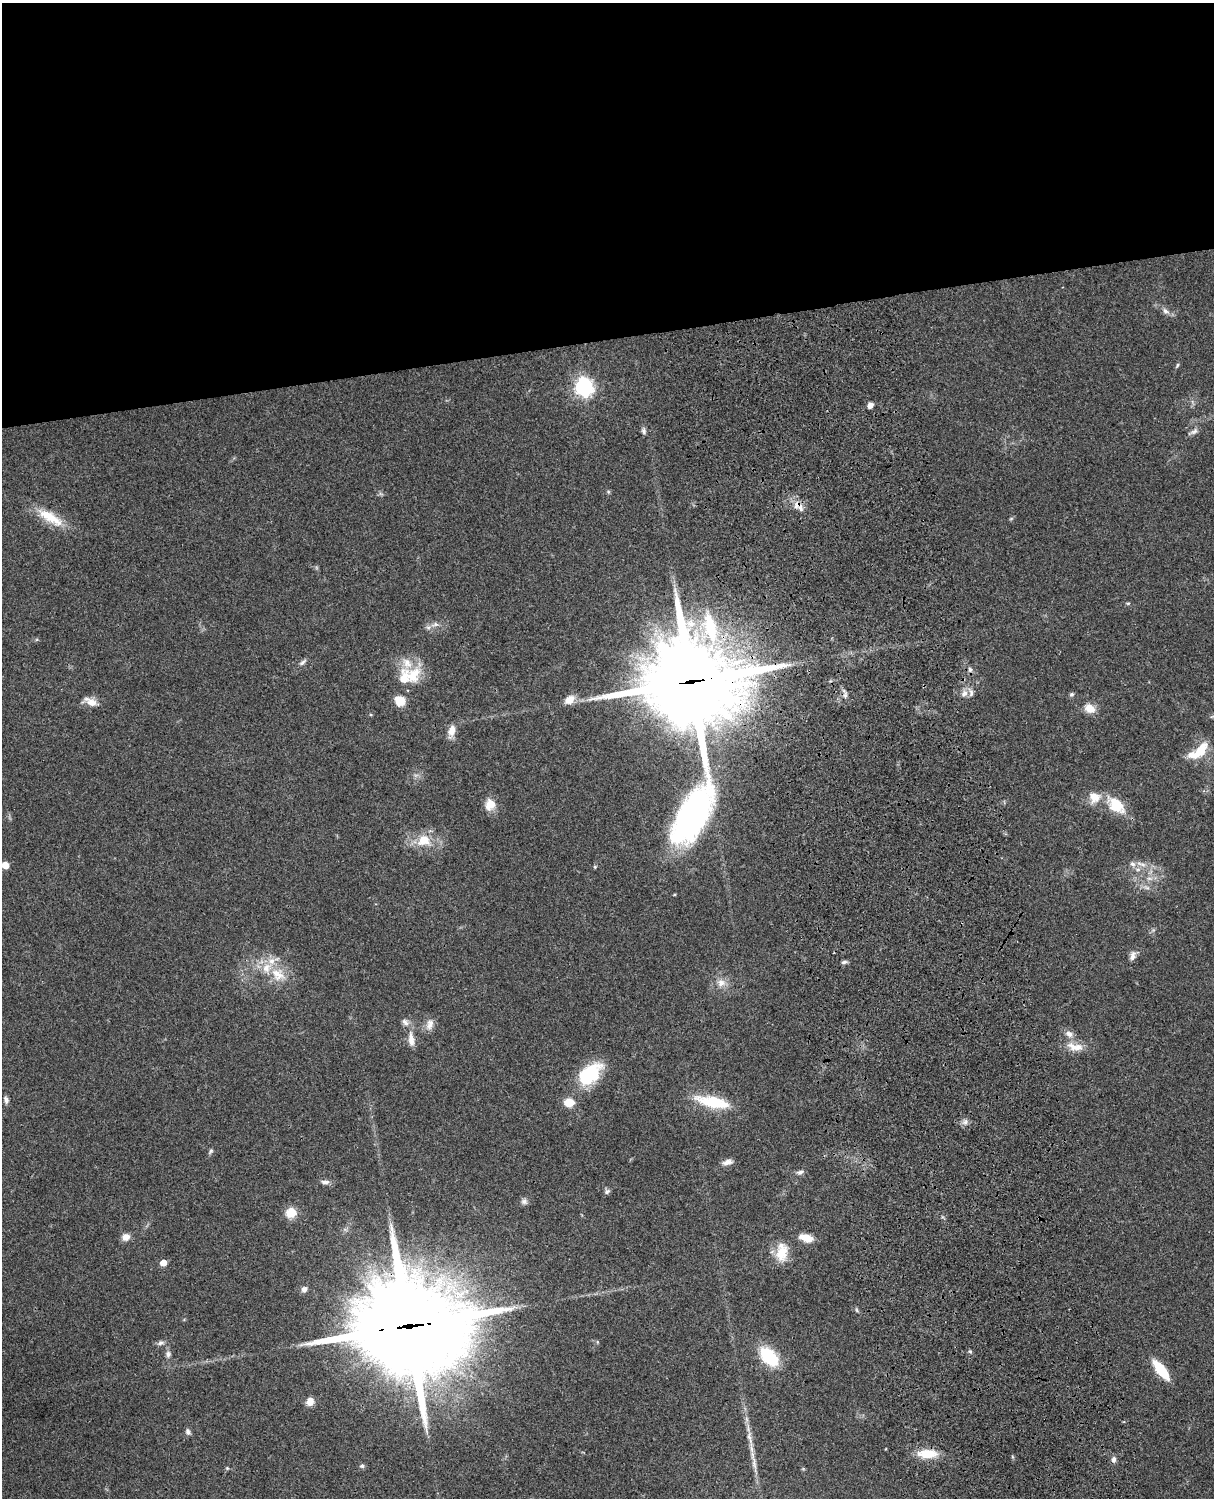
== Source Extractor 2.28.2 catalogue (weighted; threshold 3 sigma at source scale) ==
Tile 2 of 4 x 3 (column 2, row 1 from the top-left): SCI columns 1334-2545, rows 3267-4762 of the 5088 x 4924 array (HDU 1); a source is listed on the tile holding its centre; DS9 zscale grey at full resolution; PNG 1216 x 1500 px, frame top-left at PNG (2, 3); no overlay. Shown black and unused: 23% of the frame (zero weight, under 3 of 4 exposures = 6% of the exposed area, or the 3 px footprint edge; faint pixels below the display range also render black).
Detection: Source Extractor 2.28.2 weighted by HDU 2 'WHT'; one run over the whole footprint, this tile lists its part. Background 0.0847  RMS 0.006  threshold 0.027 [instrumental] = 3 sigma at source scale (4.5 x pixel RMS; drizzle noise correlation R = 1.50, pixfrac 1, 0.05/0.05 arcsec/px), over >= 5 px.
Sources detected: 81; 7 inside a brighter listed object's ellipse — not listed separately; the other 74 listed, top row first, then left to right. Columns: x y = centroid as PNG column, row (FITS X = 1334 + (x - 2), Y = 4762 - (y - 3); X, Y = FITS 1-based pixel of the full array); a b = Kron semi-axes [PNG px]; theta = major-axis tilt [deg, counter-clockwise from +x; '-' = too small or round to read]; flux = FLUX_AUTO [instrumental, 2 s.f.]
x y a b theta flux
1165 311 10 7 -41 2.5
1177 365 6 4 87 0.76
584 387 7 7 - 220
870 405 6 5 - 3
644 431 9 6 -75 1.6
1193 432 16 5 27 2.2
608 492 6 5 - 0.81
797 504 12 9 66 4.8
50 517 41 13 -31 16
1128 603 6 3 18 0.66
435 624 13 6 11 3.1
302 662 12 5 39 1.8
970 669 7 5 -68 1.4
414 674 27 17 59 16
691 682 38 35 10 5400
964 693 9 8 - 3.7
1072 694 7 5 30 1.1
845 695 9 5 82 1.7
570 700 12 9 33 6.6
400 701 13 12 - 7.6
92 702 18 10 -13 5.5
1090 709 15 10 -31 6.4
451 731 16 8 77 5.3
1201 750 19 10 55 14
1095 797 16 16 - 8.4
490 804 13 11 65 8.2
1116 805 21 13 -46 18
693 815 74 29 64 160
424 840 19 16 6 13
1141 864 18 4 -16 3.5
5 865 5 5 - 11
595 867 5 3 - 0.62
1138 869 7 4 18 1.2
1149 878 7 4 0 1.5
1147 887 9 4 -9 1.7
1133 956 14 7 73 3
844 962 8 5 6 1.4
278 974 22 16 -34 14
721 983 11 11 - 5
430 1024 16 10 74 4.3
1069 1034 11 8 -35 3.4
411 1039 21 8 -84 5.8
1078 1047 16 11 3 7.1
590 1074 28 18 40 35
6 1100 8 6 -75 2
713 1102 38 12 -12 25
569 1103 10 8 2 9.2
965 1122 7 6 - 2.1
211 1151 8 4 56 1.2
727 1162 13 6 11 3.3
800 1172 11 5 17 1.8
325 1182 11 6 -1 2.4
607 1191 8 6 40 1.4
524 1201 9 8 - 2.1
291 1212 11 10 - 9.7
126 1237 9 8 - 4.4
806 1238 15 8 -16 7.4
782 1252 24 14 86 13
163 1263 5 5 - 7.8
304 1289 7 6 - 2.6
408 1326 41 34 0 9400
161 1343 9 6 14 1.8
970 1351 5 5 - 0.86
168 1354 9 7 89 2
769 1356 15 9 -46 44
1161 1370 17 7 -52 26
310 1401 8 7 - 5.9
188 1432 8 6 -71 1.8
749 1437 22 7 -76 5.9
927 1454 24 10 -1 12
1114 1459 8 6 78 1.9
754 1463 20 6 -82 4.5
362 1466 6 5 - 1.2
227 1468 5 4 - 0.69
Overlapping masked pixels (flux is a lower limit): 3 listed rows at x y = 797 504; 691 682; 408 1326
Isophote crosses this tile's border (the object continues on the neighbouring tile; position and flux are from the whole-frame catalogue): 1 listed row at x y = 1201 750